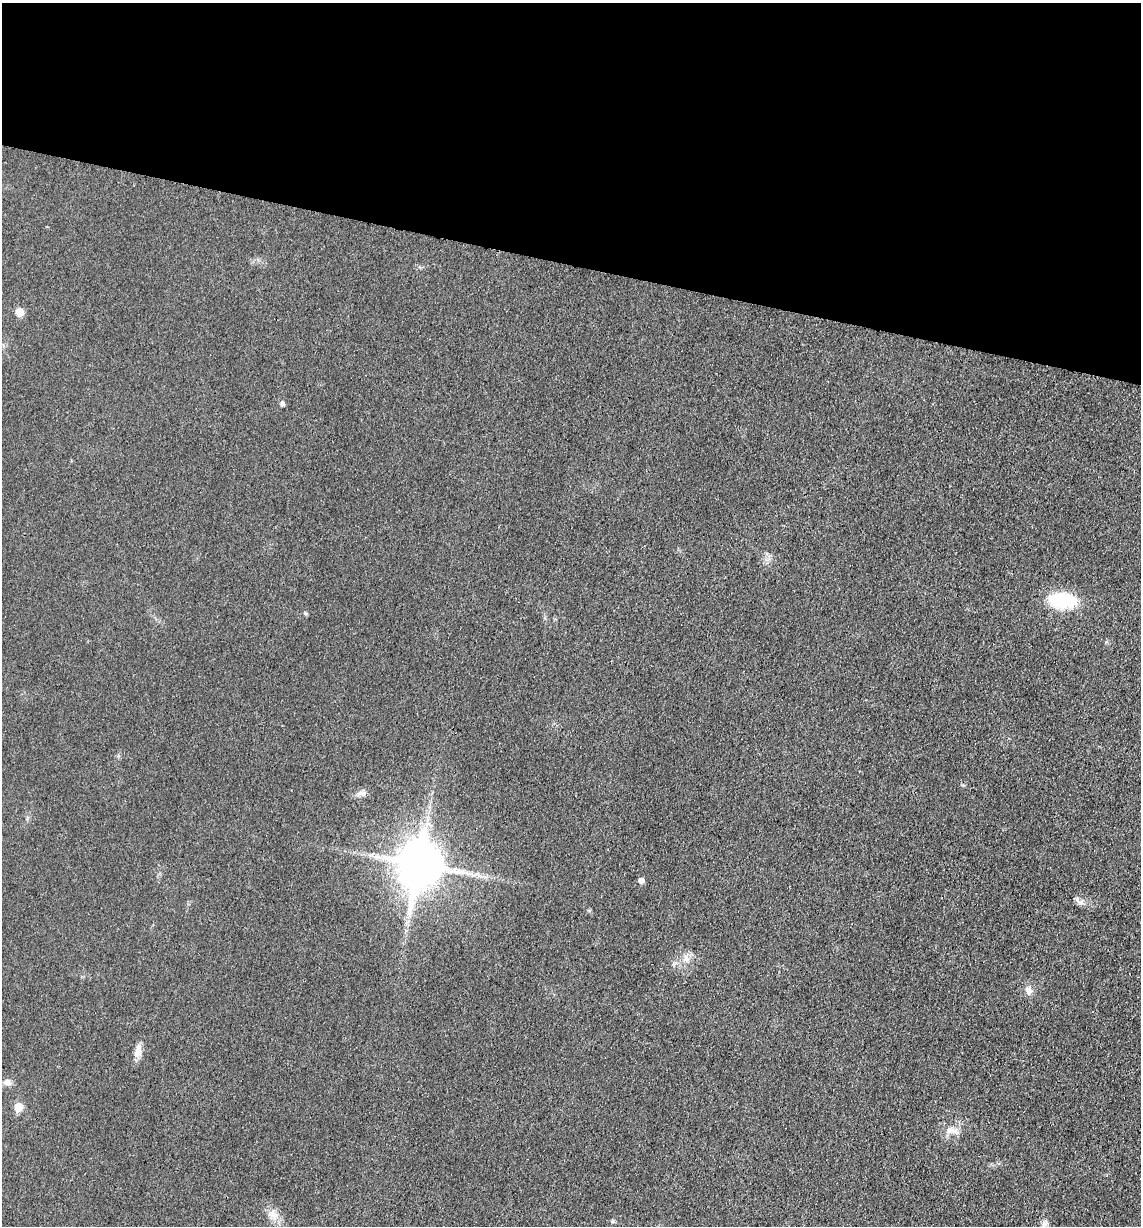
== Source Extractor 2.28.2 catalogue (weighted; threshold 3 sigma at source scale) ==
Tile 2 of 4 x 4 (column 2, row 1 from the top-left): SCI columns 1388-2526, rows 3677-4900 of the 4933 x 4909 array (HDU 1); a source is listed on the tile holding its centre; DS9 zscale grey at full resolution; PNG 1143 x 1228 px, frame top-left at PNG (2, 3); no overlay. Shown black and unused: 21% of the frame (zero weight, under 3 of 4 exposures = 1% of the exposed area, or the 3 px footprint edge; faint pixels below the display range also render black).
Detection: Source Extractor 2.28.2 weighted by HDU 2 'WHT'; one run over the whole footprint, this tile lists its part. Background 0.0386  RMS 0.0057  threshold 0.0259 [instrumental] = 3 sigma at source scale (4.5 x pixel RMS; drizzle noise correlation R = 1.50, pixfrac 1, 0.05/0.05 arcsec/px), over >= 5 px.
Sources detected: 16; all 16 listed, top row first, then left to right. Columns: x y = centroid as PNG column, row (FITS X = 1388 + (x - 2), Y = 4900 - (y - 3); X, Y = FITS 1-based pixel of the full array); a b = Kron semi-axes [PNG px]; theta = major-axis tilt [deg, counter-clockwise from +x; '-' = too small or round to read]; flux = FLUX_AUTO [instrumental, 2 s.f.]
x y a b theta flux
20 312 7 7 - 7.1
282 404 5 5 - 1.8
1062 600 24 13 -6 42
305 613 6 4 -47 0.78
362 793 16 6 7 2.7
419 864 16 13 80 2500
641 881 5 5 - 3.7
1080 902 14 7 -24 2.8
686 958 12 9 -72 4.2
1028 990 12 8 89 3.7
138 1051 17 9 79 4.8
7 1082 11 8 -6 3.3
18 1107 6 5 - 14
949 1130 14 8 12 4.9
273 1215 17 12 -34 6.2
1044 1225 10 8 -87 2.5
Isophote crosses this tile's border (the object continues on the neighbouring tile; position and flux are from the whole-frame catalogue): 1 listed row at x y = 1044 1225